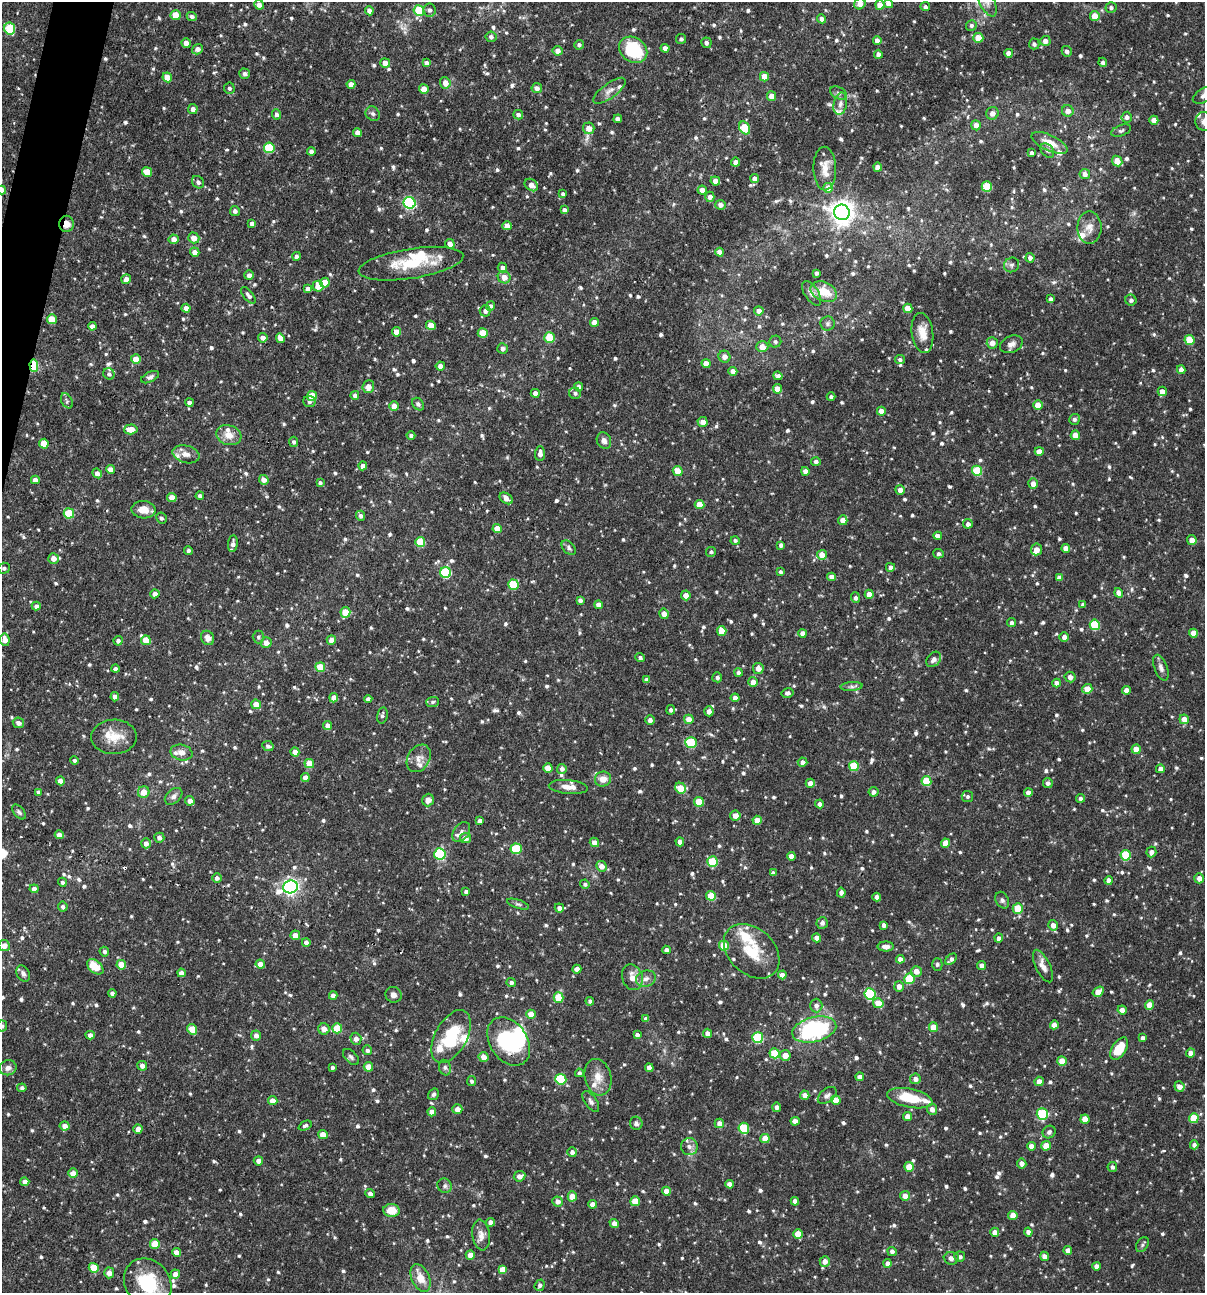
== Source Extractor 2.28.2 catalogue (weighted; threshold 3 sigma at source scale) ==
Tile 11 of 4 x 4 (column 3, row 3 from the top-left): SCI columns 2529-3731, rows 1292-2582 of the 5181 x 5164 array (HDU 1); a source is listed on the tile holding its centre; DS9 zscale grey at full resolution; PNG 1207 x 1295 px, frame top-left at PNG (2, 2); each listed source drawn as its Kron ellipse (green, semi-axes under 4 px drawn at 4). Shown black and unused: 1% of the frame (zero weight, under 3 of 4 exposures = <1% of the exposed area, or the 3 px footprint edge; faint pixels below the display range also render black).
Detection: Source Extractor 2.28.2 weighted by HDU 2 'WHT'; one run over the whole footprint, this tile lists its part. Background 0.0992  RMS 0.0039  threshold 0.0176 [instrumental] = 3 sigma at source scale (4.5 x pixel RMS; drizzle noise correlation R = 1.50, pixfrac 1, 0.05/0.05 arcsec/px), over >= 5 px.
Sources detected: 974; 2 inside a brighter object's white glare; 1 cosmic-ray / hot-pixel residue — neither listed nor drawn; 24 inside a brighter listed object's ellipse — not listed separately; of the other 947, all 500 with FLUX_AUTO >= 0.876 (the completeness limit of this list) listed and drawn (447 fainter detections not listed), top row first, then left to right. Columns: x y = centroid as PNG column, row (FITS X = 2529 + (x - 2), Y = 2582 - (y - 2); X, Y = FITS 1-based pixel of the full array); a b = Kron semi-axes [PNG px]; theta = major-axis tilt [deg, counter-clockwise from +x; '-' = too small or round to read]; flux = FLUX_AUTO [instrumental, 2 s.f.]
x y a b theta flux
987 2 16 7 -61 2.8
860 4 6 5 - 2.5
888 4 5 4 - 2.2
259 5 5 4 - 1.8
880 5 5 4 - 3.9
925 7 5 4 - 1.1
1111 7 5 5 - 1
430 10 6 6 - 1.2
369 11 5 4 - 1.8
419 11 5 5 - 14
176 15 5 5 - 7.1
192 16 5 4 - 1
1095 16 5 5 - 5
822 19 4 4 - 1.7
971 25 5 5 - 0.95
10 29 6 5 - 21
491 37 5 5 - 1.2
978 38 5 5 - 6.3
681 39 5 5 - 0.95
877 41 4 4 - 2.2
1045 41 5 5 - 2.1
186 43 4 4 - 3.1
706 43 5 5 - 1.3
1034 44 5 5 - 1.1
579 45 5 5 - 1
665 48 4 4 - 1.7
197 49 6 5 - 1.9
633 50 15 12 -34 23
557 51 5 5 - 2.2
1067 51 5 5 - 1.5
1009 53 4 4 - 2.6
878 54 4 4 - 1.8
1103 62 4 4 - 1.1
385 63 5 4 - 2.7
426 63 4 4 - 1.6
245 74 5 5 - 1.2
167 77 5 4 - 5.8
764 77 4 4 - 4.8
445 83 6 5 - 2.8
351 84 4 4 - 2.7
229 88 5 5 - 0.94
537 88 5 5 - 1.5
424 89 5 4 - 4.6
609 91 19 7 37 2.7
839 93 9 5 -27 1.2
1204 95 12 7 30 1.8
771 96 5 4 - 2.9
840 104 11 6 79 2
193 109 5 5 - 1.8
1068 111 6 5 - 2.9
992 113 6 6 - 2.2
276 114 5 4 - 1.2
373 114 8 6 -44 1.1
518 115 5 4 - 1.3
1127 117 5 5 - 1.3
618 119 4 4 - 1.7
1154 120 4 4 - 2.8
1204 122 9 9 - 2.5
976 125 5 5 - 2.1
589 128 6 6 - 2.9
745 128 7 5 -60 11
1121 131 10 5 20 1.1
357 132 4 4 - 2.3
1050 143 19 7 -26 5.2
269 148 5 5 - 17
1047 151 8 5 -48 0.96
311 152 4 4 - 1.6
1032 153 4 3 - 0.93
1117 161 6 4 -46 5.1
736 162 4 4 - 2.4
878 167 4 4 - 2.8
825 169 22 11 -88 4.5
147 172 5 4 - 6.1
1085 174 5 5 - 1.8
755 179 4 4 - 2.4
715 181 5 4 - 2.6
198 182 6 5 - 1.3
531 185 7 5 -36 2.5
987 187 5 5 - 17
828 188 5 5 - 5.3
2 190 4 4 - 2.5
702 190 4 4 - 2.8
563 194 4 4 - 0.95
710 197 5 4 - 2
409 203 6 6 - 52
720 205 5 5 - 1.9
564 210 4 4 - 1.2
235 211 5 5 - 1.3
842 212 8 7 - 330
252 223 4 4 - 1.7
67 224 8 7 - 3.3
507 226 4 4 - 2.9
1089 228 16 12 -90 3.8
194 238 5 5 - 4.2
173 239 5 5 - 2.5
450 244 5 4 - 2.4
195 252 5 4 - 2.4
720 252 4 4 - 2.4
296 256 4 4 - 1.2
1030 258 4 4 - 1.3
411 264 53 15 9 17
1011 265 8 7 - 1
502 268 5 4 - 1.6
816 273 4 3 - 1.1
249 275 5 5 - 1.5
504 277 6 6 - 3.2
126 279 5 5 - 2.1
325 283 5 5 - 6.6
318 286 5 5 - 4.5
308 289 4 4 - 1.8
824 292 14 9 -24 7.6
812 293 14 7 -57 2.1
248 295 10 5 -51 1.3
1050 299 4 3 - 1.1
1131 300 6 5 - 1.1
491 306 5 4 - 1
186 308 4 4 - 2.6
908 308 5 4 - 5.7
485 311 5 5 - 1.3
759 311 5 4 - 2.2
52 319 5 5 - 7.7
594 322 4 4 - 2.8
827 323 7 7 - 1
431 325 5 4 - 4.7
92 326 4 4 - 1.9
397 332 4 4 - 4
483 333 5 5 - 8.3
922 333 20 10 -82 5.4
263 338 5 4 - 2
280 338 5 4 - 2.6
549 338 5 5 - 13
1189 340 5 5 - 10
775 342 6 5 - 0.89
992 343 6 5 - 2.7
1011 344 12 8 24 2.3
762 347 6 5 - 4
502 348 5 5 - 1.5
724 357 6 6 - 2.4
136 359 5 4 - 5.1
900 359 5 4 - 0.94
706 364 4 4 - 4
34 366 6 4 -87 28
440 366 5 4 - 2.4
1181 370 4 4 - 1.9
733 371 4 4 - 2.6
109 374 6 5 - 1
778 376 4 4 - 1.2
150 377 9 5 27 1.1
368 387 6 6 - 3
579 387 4 4 - 2.5
777 389 5 4 - 4.9
1162 391 5 4 - 2.5
535 393 4 4 - 2.2
575 393 6 5 - 1.2
355 395 4 4 - 1.4
312 396 5 5 - 8.7
831 397 4 3 - 1
67 401 8 5 -61 0.98
189 402 4 4 - 1.3
309 402 6 5 - 1.1
418 404 7 5 -47 0.95
1038 405 5 4 - 5.5
394 406 5 4 - 4
881 411 4 4 - 2.9
1074 419 5 5 - 1.1
703 422 5 5 - 2.7
131 429 7 5 3 5
229 435 13 9 -17 4.2
411 435 4 4 - 1.1
1075 435 4 4 - 4
604 441 8 7 - 1.7
294 442 5 4 - 0.97
44 444 5 4 - 7.3
1039 451 5 4 - 2.8
186 454 14 8 -14 2.8
540 454 7 5 87 2.3
816 461 5 4 - 1.1
363 466 4 4 - 2.1
111 469 4 4 - 2.6
678 471 5 4 - 6.6
805 471 4 4 - 2.5
977 471 5 5 - 16
97 473 5 4 - 2.1
35 480 4 4 - 2.4
264 480 5 4 - 2.3
320 483 4 4 - 0.91
1033 484 5 5 - 2.9
900 490 5 4 - 2.4
200 496 4 4 - 1
172 497 5 4 - 4.2
506 498 7 5 -33 2.8
699 505 5 4 - 5.7
144 510 12 8 -4 4.5
69 513 5 5 - 17
360 516 5 4 - 1.1
161 518 5 5 - 0.99
843 520 5 4 - 2.5
968 524 5 4 - 1.6
497 529 4 4 - 5.5
938 536 4 4 - 2.4
735 540 4 4 - 0.94
1192 540 5 4 - 2.8
420 542 5 5 - 13
233 544 8 5 82 1.7
781 545 4 4 - 1.3
569 548 8 5 -47 1
1066 548 4 4 - 2.6
1037 549 6 5 - 3
188 551 4 4 - 1
711 552 5 5 - 0.94
939 554 5 5 - 1.1
822 555 5 5 - 4.6
53 558 5 5 - 3
890 567 4 4 - 1.6
4 568 6 5 - 1
780 572 4 4 - 0.94
446 573 5 5 - 30
831 577 4 4 - 2.6
1059 578 4 4 - 1.9
513 585 5 5 - 17
1119 593 5 4 - 2.5
155 594 4 4 - 2.4
869 594 4 4 - 2.8
686 595 5 4 - 2.8
856 598 5 4 - 1.2
580 600 4 4 - 1.2
1083 604 4 3 - 0.96
598 605 4 4 - 2.6
36 606 4 4 - 1.4
345 612 5 5 - 8.1
664 614 5 4 - 2.9
1012 622 4 4 - 1.1
1095 625 5 5 - 20
722 631 5 4 - 5
803 633 4 4 - 2.5
1193 633 4 4 - 3.3
258 637 6 5 - 0.94
1064 637 5 4 - 2
208 638 7 6 - 2.5
5 640 6 5 - 2.9
146 640 5 4 - 6.7
331 640 4 4 - 2.7
118 641 4 4 - 1.3
266 642 5 5 - 3.2
640 657 5 4 - 0.99
934 659 8 6 47 2.1
320 667 5 4 - 8.8
758 668 5 5 - 2.7
1161 668 13 6 -70 1.7
115 669 4 4 - 1.3
738 672 4 4 - 1.1
717 677 5 5 - 1.1
1070 677 5 5 - 1.6
646 680 4 4 - 1.2
753 682 5 5 - 2.9
1057 683 4 4 - 2.4
852 687 11 4 5 1.1
1087 689 5 4 - 4.9
1126 690 4 4 - 2.6
788 693 6 5 - 1.1
115 697 4 4 - 2.4
334 698 4 4 - 3
735 698 4 4 - 1.9
368 699 4 4 - 1.3
432 702 6 5 - 0.92
256 704 5 4 - 4.7
671 710 5 4 - 1
709 711 5 4 - 2.3
382 715 8 5 79 1
689 719 5 4 - 3.6
1184 719 5 5 - 3.9
650 720 4 4 - 1.4
18 723 6 5 - 1.8
328 726 4 4 - 2.5
114 737 23 17 1 8.2
691 743 6 5 - 21
268 746 6 5 - 1.2
1136 749 4 4 - 5.3
181 752 11 8 -13 2.5
295 752 4 4 - 3.2
419 758 15 11 58 3.2
75 760 4 4 - 0.88
803 762 5 4 - 1.8
309 763 5 4 - 6.8
854 766 5 5 - 14
548 768 4 4 - 4.9
562 769 5 5 - 1.4
1160 769 4 4 - 2.1
305 778 4 4 - 2.7
603 779 8 7 - 3.7
60 781 4 4 - 2.7
926 781 5 5 - 9
810 783 4 4 - 2.8
1048 783 5 5 - 1.2
568 787 19 7 -5 3.7
681 788 6 5 - 7.2
39 792 4 4 - 1.5
144 792 6 5 - 4.5
873 792 5 4 - 1.6
1028 793 4 4 - 2.2
174 796 10 6 42 1.6
967 796 6 5 - 0.93
1080 798 4 4 - 1
428 800 6 6 - 2.4
190 801 5 4 - 2.4
699 802 5 5 - 9.1
820 804 4 4 - 1.6
19 812 9 5 -49 0.98
735 816 5 5 - 3
757 820 4 4 - 3.4
480 821 4 4 - 1.5
461 832 11 7 54 1.7
59 835 4 4 - 2.4
159 838 5 5 - 1.7
465 838 5 5 - 2.4
594 842 5 4 - 2.5
680 842 4 4 - 1.6
146 843 5 5 - 2.1
945 843 4 4 - 5
516 849 5 5 - 16
1151 852 5 5 - 1.7
440 854 6 5 - 31
1126 855 5 5 - 19
791 856 4 4 - 2.8
713 862 5 5 - 16
602 866 5 5 - 2.8
773 873 4 4 - 1.5
217 878 5 5 - 1.5
1199 878 5 4 - 2.5
1109 880 4 4 - 2.7
62 882 5 4 - 1.1
585 884 5 4 - 0.94
290 887 7 6 - 130
34 889 4 4 - 1.9
466 892 4 3 - 1.2
841 893 5 4 - 1.2
711 896 5 5 - 8.2
877 897 4 4 - 2.4
1002 900 9 6 -62 1.1
518 904 11 4 -19 0.89
63 907 5 5 - 1.1
559 908 5 4 - 1.9
1018 909 5 5 - 9.1
822 923 6 6 - 1.2
884 925 4 4 - 1.4
1053 925 5 4 - 2.7
295 935 5 4 - 2.6
817 938 4 4 - 2.6
999 938 4 4 - 1.2
306 942 4 4 - 2.1
4 946 6 5 - 2.9
724 946 5 4 - 9.3
886 946 8 5 0 2
667 950 4 4 - 1.6
752 951 31 22 -43 14
104 952 5 4 - 0.95
900 959 4 4 - 2.5
951 959 7 4 44 1.4
260 964 4 4 - 3
937 964 6 5 - 0.91
121 965 5 4 - 6.3
981 966 4 4 - 2.3
1043 966 17 7 -64 2.8
95 967 9 6 -40 6.6
577 969 4 4 - 2.1
916 971 5 5 - 3
23 973 9 6 -61 1.4
181 973 4 4 - 2.5
782 975 4 4 - 2.5
632 977 13 10 -71 3.8
646 979 10 8 17 2.1
909 979 5 5 - 16
511 982 4 4 - 1.4
899 986 5 5 - 2.4
1098 992 6 4 34 4.7
112 993 4 4 - 1.2
870 994 5 5 - 33
393 995 8 7 - 1.9
333 996 4 4 - 2
558 998 5 5 - 11
590 1001 4 4 - 1
878 1003 5 5 - 5.4
816 1005 7 6 - 1.6
1150 1005 4 4 - 5.5
1122 1010 4 4 - 1.9
531 1014 5 4 - 4.4
646 1019 4 4 - 1.5
1054 1025 4 4 - 3.1
2 1026 5 5 - 1.2
933 1027 4 4 - 5.8
337 1028 5 5 - 12
192 1029 6 4 -57 6
324 1029 6 5 - 3.1
814 1029 22 12 14 51
708 1033 5 4 - 2.7
90 1035 4 4 - 1.6
256 1035 5 5 - 1.7
637 1035 4 4 - 1.4
451 1037 29 16 61 21
758 1038 5 5 - 24
1143 1038 4 4 - 1.5
356 1039 6 5 - 2
509 1041 26 18 -56 29
1119 1049 12 7 57 10
367 1050 5 5 - 1.3
774 1053 5 5 - 13
1190 1053 4 4 - 2.8
785 1055 5 5 - 3.8
351 1057 10 6 -45 1.1
484 1057 5 5 - 3.2
1062 1061 5 4 - 6.2
142 1066 5 4 - 1.8
332 1067 3 3 - 0.92
368 1067 4 4 - 4.2
8 1068 8 7 - 1.9
445 1068 8 6 -74 1.1
649 1068 4 4 - 2.7
579 1073 4 4 - 0.95
598 1077 18 13 -75 4.8
860 1077 4 4 - 2.3
561 1079 5 5 - 22
915 1079 5 5 - 1.9
472 1081 5 4 - 0.95
1039 1081 5 4 - 3
1179 1086 5 5 - 2.7
22 1088 4 4 - 1.1
433 1094 6 5 - 1
805 1095 5 4 - 2.3
827 1095 11 6 39 1.5
910 1098 23 9 -11 11
836 1100 5 4 - 5.1
273 1101 5 4 - 3.7
591 1102 12 6 -55 1.4
776 1107 5 4 - 1.5
457 1109 5 4 - 2.7
932 1109 5 5 - 2.1
432 1112 4 4 - 2.5
1042 1114 5 5 - 25
907 1116 4 4 - 2.8
1194 1118 5 5 - 12
1085 1119 4 4 - 5.2
795 1121 4 4 - 2.8
636 1123 6 6 - 1.3
719 1123 5 4 - 2.8
65 1126 5 4 - 2.5
305 1126 7 4 25 0.96
744 1128 5 5 - 18
138 1129 4 4 - 3.1
1049 1132 7 6 - 1.1
323 1135 5 4 - 3.8
765 1138 4 4 - 4.8
1194 1145 4 4 - 1.4
1031 1146 4 4 - 2.7
1046 1146 4 4 - 5.8
689 1147 8 8 - 2.1
572 1152 5 5 - 1.4
258 1161 5 4 - 2
1022 1163 5 4 - 1.7
909 1167 5 5 - 7.8
1112 1167 5 5 - 1.2
73 1173 5 5 - 3.2
519 1176 6 5 - 2.2
25 1182 4 4 - 2.2
730 1184 4 4 - 2.6
445 1186 7 7 - 1.1
666 1191 4 4 - 3.1
370 1193 4 4 - 1.5
572 1196 5 4 - 5.1
905 1196 5 5 - 2.6
558 1201 5 5 - 2.1
635 1201 5 5 - 6.8
795 1201 4 4 - 2.5
593 1204 4 4 - 2.7
391 1210 8 6 -4 5.8
1013 1215 4 4 - 4
490 1222 4 4 - 2.3
614 1223 5 4 - 2.5
995 1232 4 4 - 2.4
1028 1232 4 4 - 1.6
798 1234 5 4 - 6.2
481 1235 15 9 -82 2.8
155 1244 5 5 - 7.4
1142 1245 8 5 55 0.88
1068 1250 4 4 - 2.3
892 1251 5 4 - 1.1
176 1252 4 4 - 2.4
470 1255 4 4 - 3.7
1045 1256 5 4 - 2.4
960 1257 5 5 - 1.2
951 1258 7 6 - 1.7
825 1261 5 5 - 2.9
888 1263 4 4 - 2
1096 1266 4 4 - 2.1
94 1268 5 4 - 9.3
502 1269 4 4 - 3.6
109 1273 5 5 - 2.2
175 1274 4 4 - 2.5
420 1278 15 8 -66 5.4
148 1283 26 22 -49 22
540 1285 6 5 - 1.2
Overlapping masked pixels (flux is a lower limit): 6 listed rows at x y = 419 11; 1117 161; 67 224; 34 366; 691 743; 509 1041
Isophote crosses this tile's border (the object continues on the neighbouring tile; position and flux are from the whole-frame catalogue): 9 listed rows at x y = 987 2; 860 4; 888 4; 1204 95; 1204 122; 2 190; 4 946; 2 1026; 148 1283